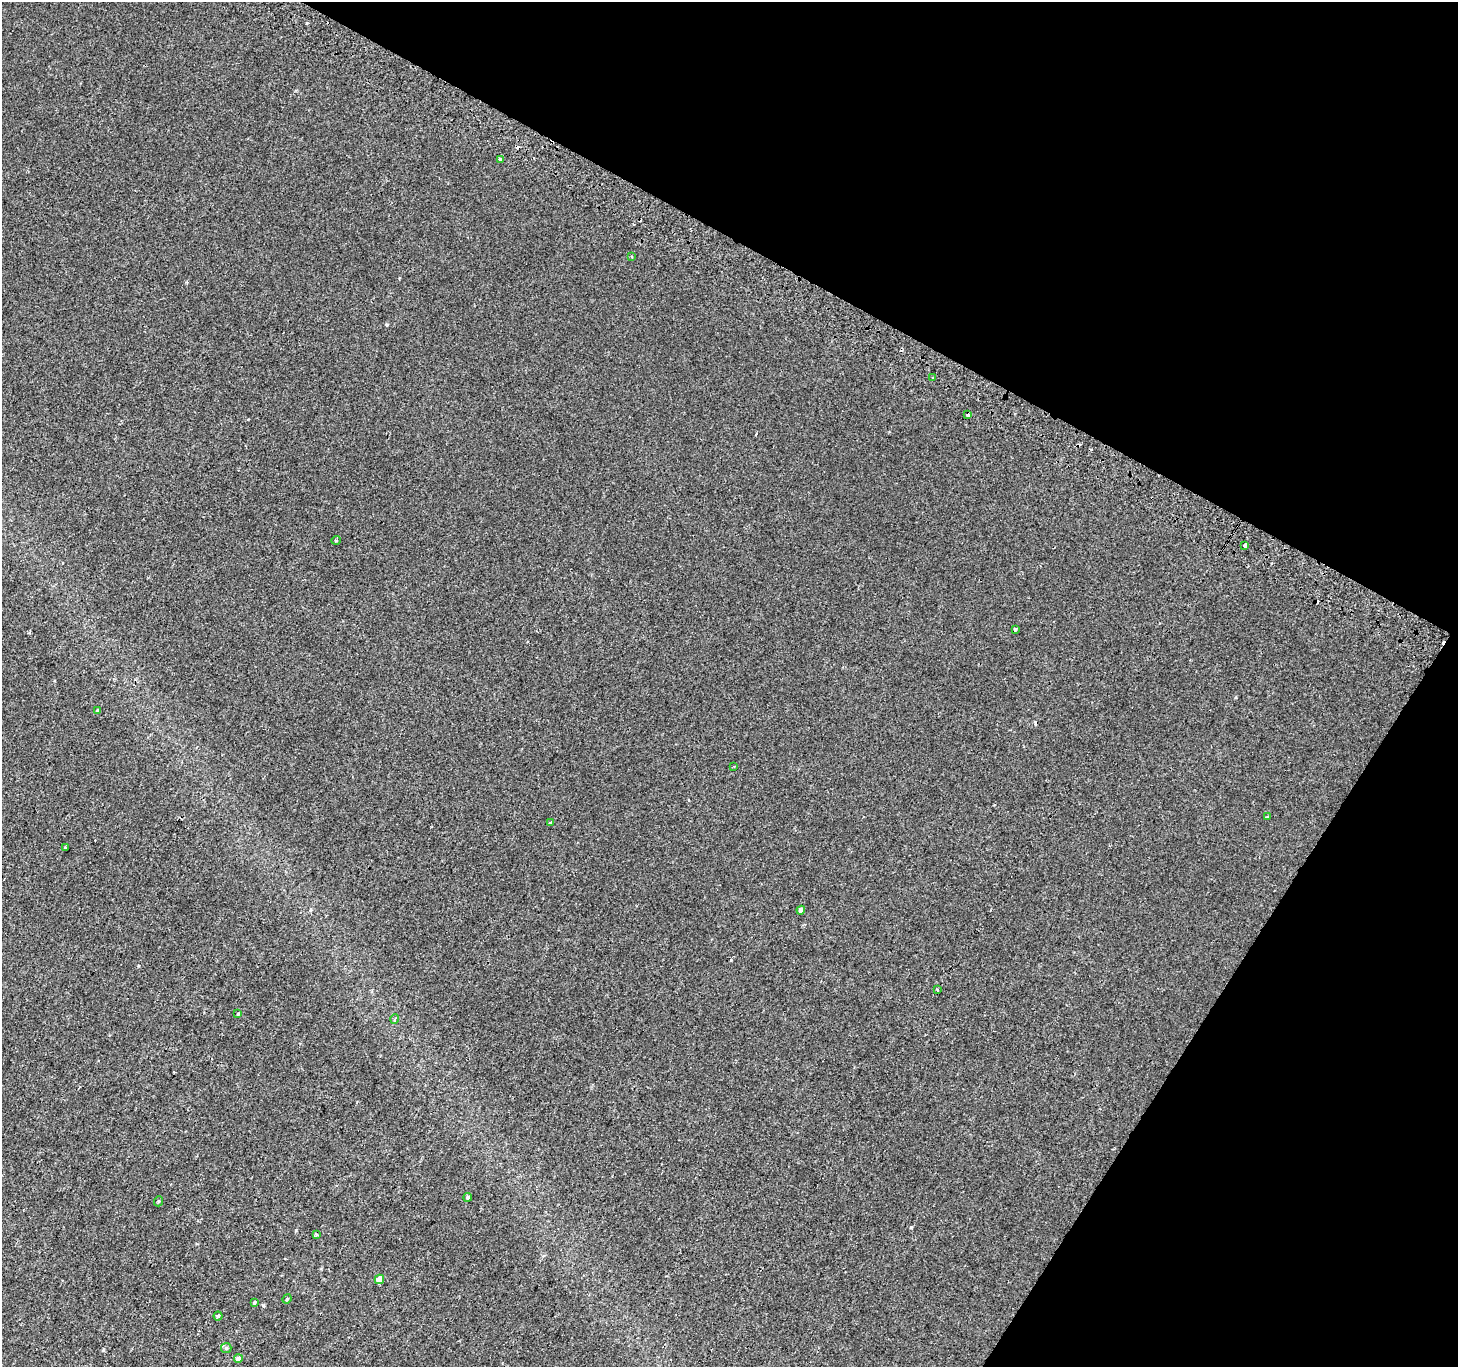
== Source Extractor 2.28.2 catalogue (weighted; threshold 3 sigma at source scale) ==
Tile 8 of 4 x 4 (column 4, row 2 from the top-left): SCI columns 4398-5853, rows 3027-4391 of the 5875 x 5986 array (HDU 1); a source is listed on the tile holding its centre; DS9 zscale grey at full resolution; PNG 1460 x 1369 px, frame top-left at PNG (2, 2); each listed source drawn as its Kron ellipse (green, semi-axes under 4 px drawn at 4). Shown black and unused: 27% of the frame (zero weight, under 2 of 3 exposures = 2% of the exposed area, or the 3 px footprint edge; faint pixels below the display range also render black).
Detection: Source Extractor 2.28.2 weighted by HDU 2 'WHT'; one run over the whole footprint, this tile lists its part. Background 2.20e-04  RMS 0.0035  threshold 0.0159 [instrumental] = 3 sigma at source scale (4.5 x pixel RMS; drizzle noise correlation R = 1.50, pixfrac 1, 0.0396/0.0396 arcsec/px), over >= 5 px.
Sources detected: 31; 5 cosmic-ray / hot-pixel residue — neither listed nor drawn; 1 inside a brighter listed object's ellipse — not listed separately; the other 25 listed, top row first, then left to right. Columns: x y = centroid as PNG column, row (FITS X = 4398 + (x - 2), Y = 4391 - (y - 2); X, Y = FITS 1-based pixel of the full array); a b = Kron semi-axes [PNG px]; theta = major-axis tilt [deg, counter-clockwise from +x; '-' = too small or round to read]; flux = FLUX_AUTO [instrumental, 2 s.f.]
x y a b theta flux
500 159 3 3 - 5.1
632 257 4 3 - 0.42
933 377 3 2 - 0.4
968 415 3 3 - 1.9
336 540 5 3 - 0.31
1245 545 3 3 - 1.2
1015 629 3 3 - 0.67
97 710 4 3 - 0.3
734 767 4 2 - 0.27
1268 817 3 3 - 0.51
551 823 3 3 - 1.5
65 847 3 2 - 0.33
801 910 4 4 - 1.3
937 990 3 2 - 0.53
238 1014 4 4 - 0.37
395 1019 5 3 - 0.41
468 1197 4 4 - 0.64
159 1201 5 3 - 0.31
317 1234 3 3 - 0.84
379 1279 5 4 - 4.1
287 1299 5 4 - 0.35
254 1302 4 3 - 0.37
218 1316 4 4 - 0.52
226 1348 5 5 - 0.58
238 1358 4 4 - 1.8
Unlisted compact peaks at least as high as the median listed source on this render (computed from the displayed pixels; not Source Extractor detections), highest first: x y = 263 1305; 307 23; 296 1230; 103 1350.